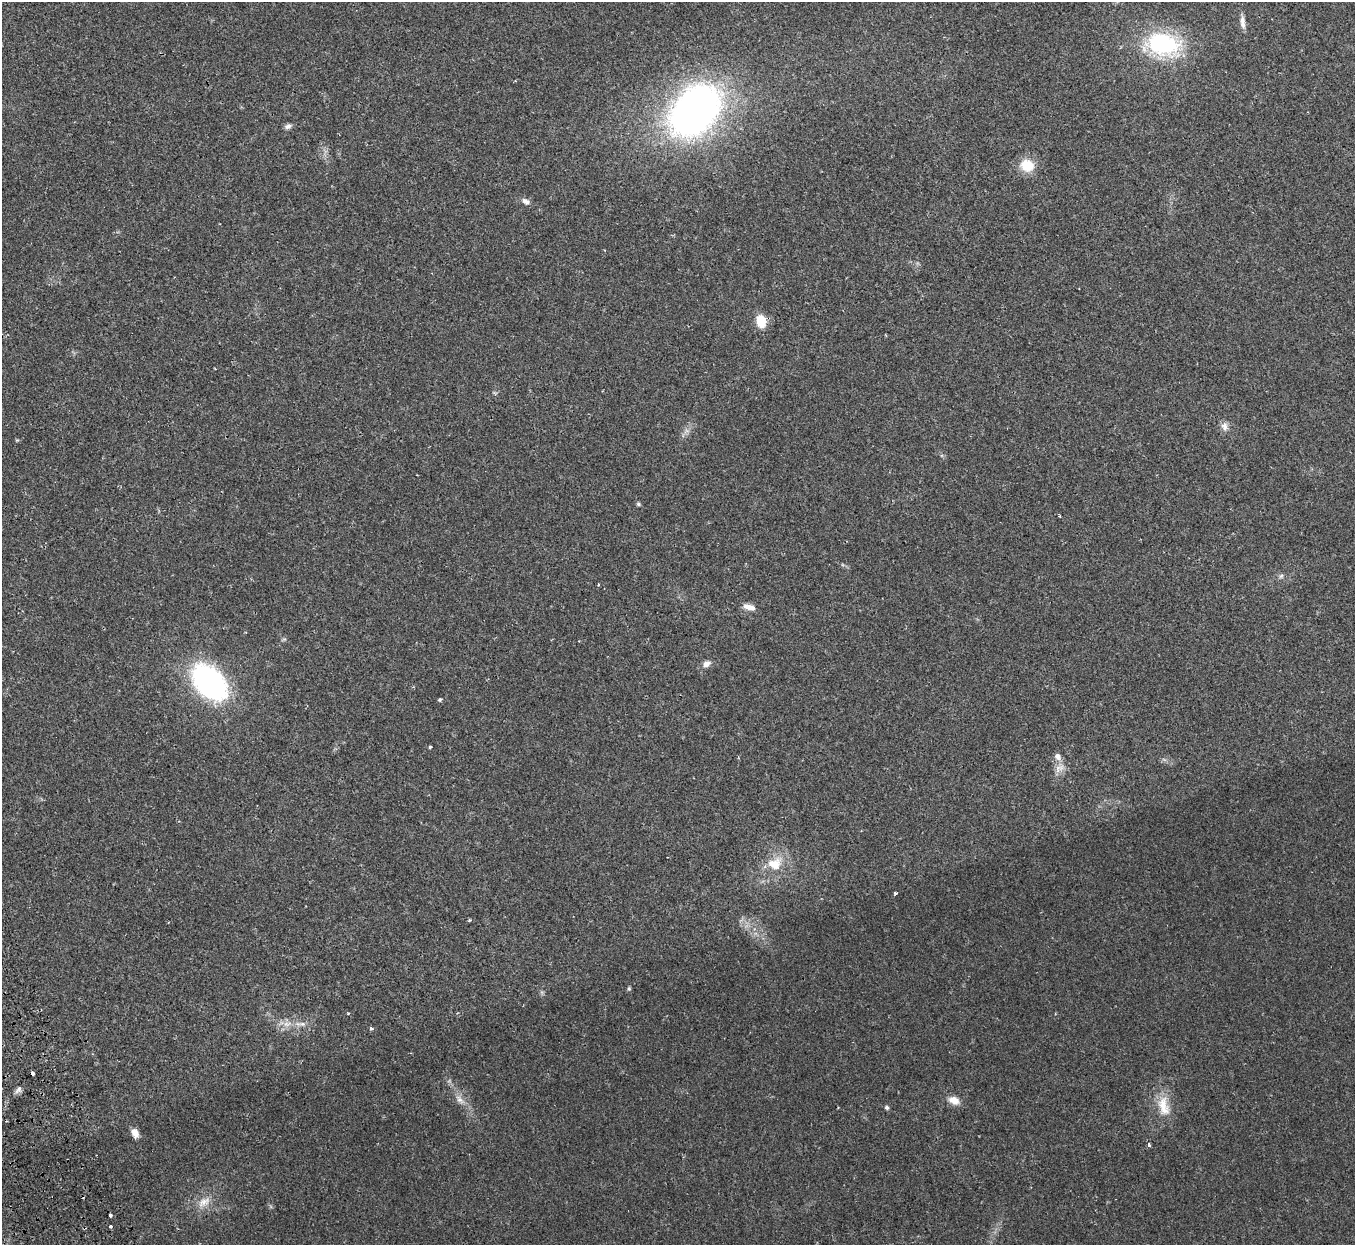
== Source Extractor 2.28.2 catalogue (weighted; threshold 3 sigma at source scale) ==
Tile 7 of 4 x 4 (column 3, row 2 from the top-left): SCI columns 2764-4116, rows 2665-3907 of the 5528 x 5451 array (HDU 1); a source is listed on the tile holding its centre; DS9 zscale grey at full resolution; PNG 1357 x 1247 px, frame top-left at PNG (2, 2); no overlay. Shown black and unused: <1% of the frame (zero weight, under 2 of 3 exposures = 3% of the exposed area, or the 3 px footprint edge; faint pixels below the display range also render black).
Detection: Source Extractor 2.28.2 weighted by HDU 2 'WHT'; one run over the whole footprint, this tile lists its part. Background 0.0237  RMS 0.0042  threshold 0.0188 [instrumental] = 3 sigma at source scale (4.5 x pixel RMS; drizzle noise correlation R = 1.50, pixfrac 1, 0.05/0.05 arcsec/px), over >= 5 px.
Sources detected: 38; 1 cosmic-ray / hot-pixel residue — not listed; the other 37 listed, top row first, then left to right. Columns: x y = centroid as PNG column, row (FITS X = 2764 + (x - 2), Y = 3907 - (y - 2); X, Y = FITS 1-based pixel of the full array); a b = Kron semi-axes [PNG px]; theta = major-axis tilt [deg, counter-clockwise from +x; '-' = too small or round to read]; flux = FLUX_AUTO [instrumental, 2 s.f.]
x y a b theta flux
1243 22 18 6 -85 2.5
1163 44 38 24 -9 47
695 110 44 30 47 230
288 126 9 6 18 1.5
1027 165 16 14 -17 9.4
526 201 11 7 -30 1.8
761 321 15 10 -75 7.9
1224 426 12 9 -70 2.4
687 431 9 6 24 1.5
638 504 5 4 - 0.72
1059 515 8 2 -65 0.36
1281 576 6 6 - 0.92
749 607 15 7 -15 3.2
284 639 7 4 18 0.55
706 664 11 7 29 2.1
209 682 32 21 -46 97
440 700 4 4 - 0.55
430 747 3 3 - 0.68
1057 756 10 8 -47 2.2
1059 768 17 9 37 3.2
775 864 20 17 24 9.6
895 893 3 3 - 0.7
469 920 5 3 - 0.52
629 989 5 5 - 0.65
287 1024 14 7 10 3.5
302 1024 9 6 -26 1.6
371 1029 5 4 - 0.67
33 1074 4 3 - 2.1
18 1090 11 6 46 1.5
460 1100 17 7 -45 3.2
954 1100 15 9 -23 3.9
1164 1106 32 15 -78 9.4
887 1107 5 4 - 0.99
135 1133 9 6 -63 3.4
1149 1145 4 3 - 1.1
204 1202 21 12 34 5.7
110 1226 3 3 - 1